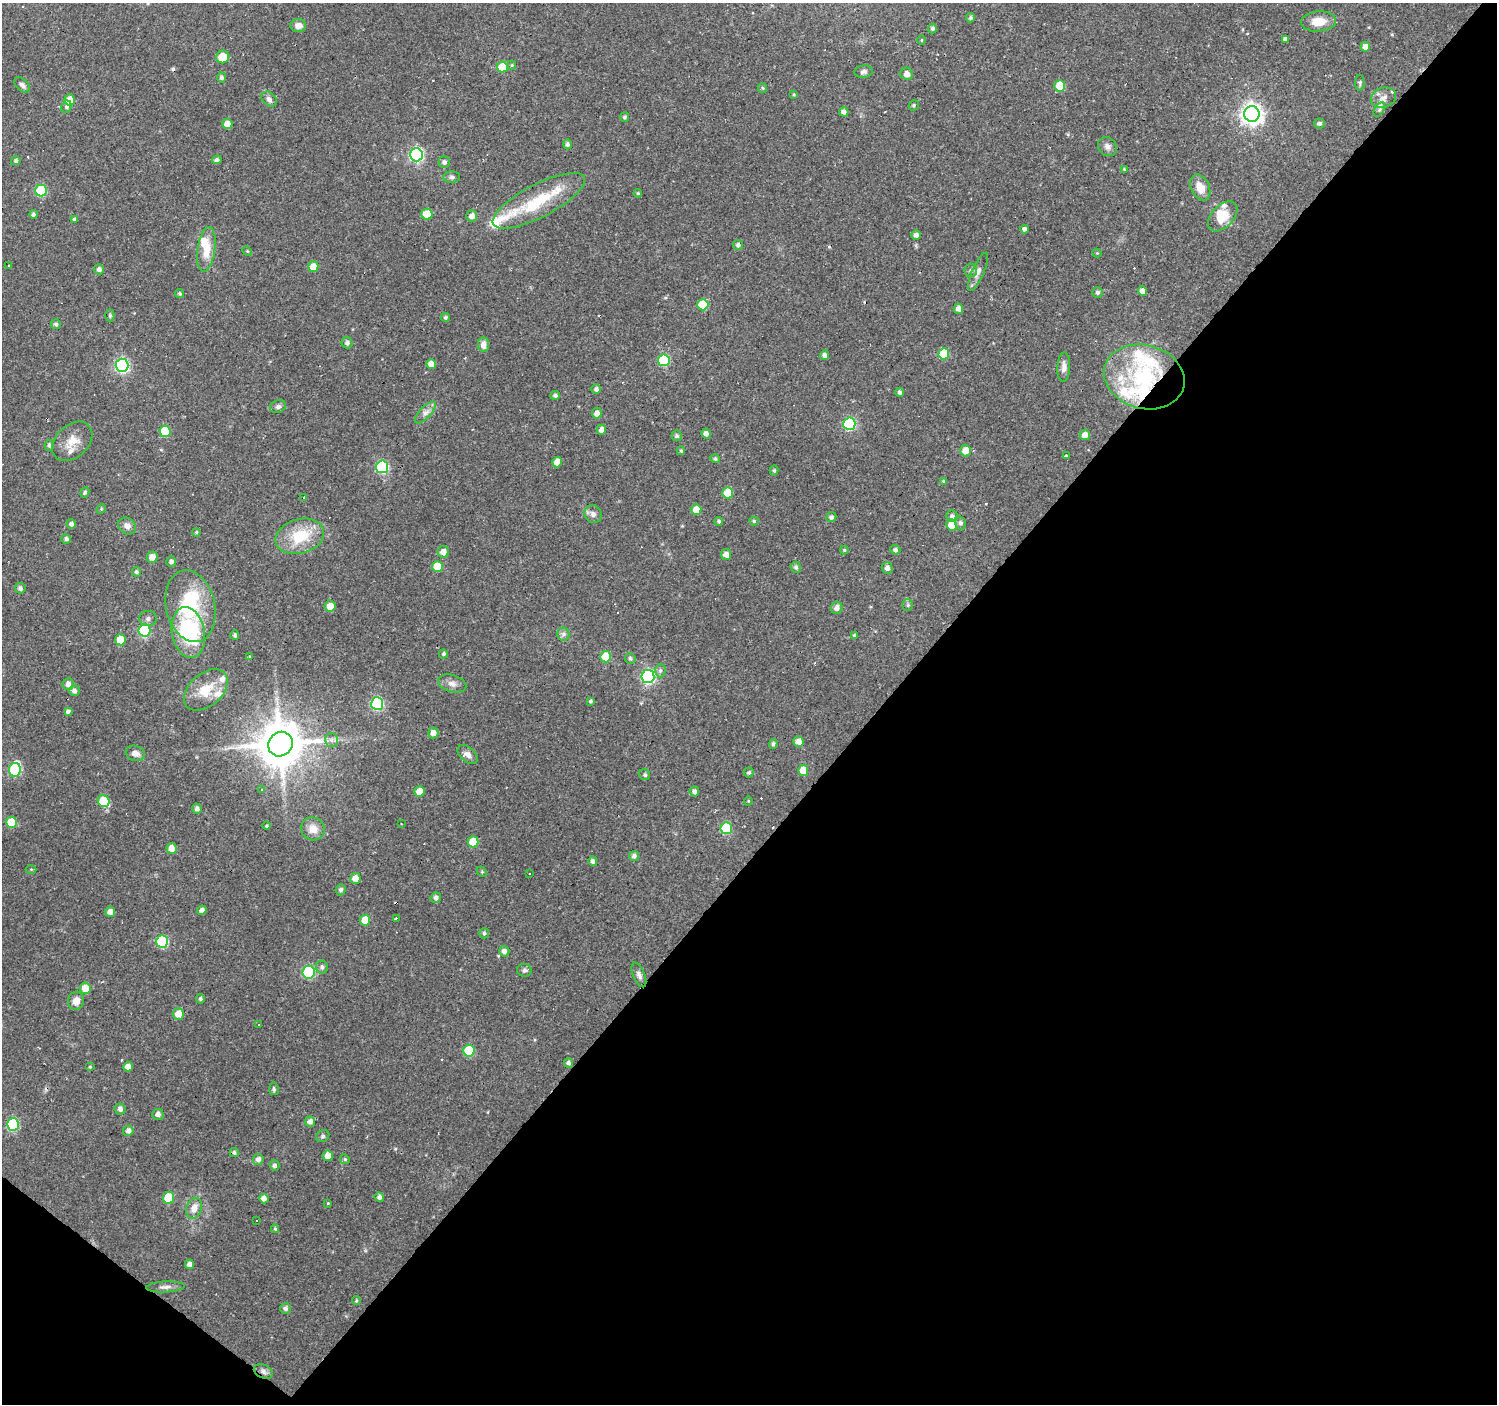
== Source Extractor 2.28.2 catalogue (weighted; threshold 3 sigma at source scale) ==
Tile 15 of 4 x 4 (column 3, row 4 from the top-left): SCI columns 2993-4487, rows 170-1571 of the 5985 x 6013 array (HDU 1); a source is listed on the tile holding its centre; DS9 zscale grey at full resolution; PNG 1499 x 1406 px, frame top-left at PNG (2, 3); each listed source drawn as its Kron ellipse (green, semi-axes under 4 px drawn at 4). Shown black and unused: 43% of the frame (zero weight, under 2 of 3 exposures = <1% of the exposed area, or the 3 px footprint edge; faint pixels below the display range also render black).
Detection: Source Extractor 2.28.2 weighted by HDU 2 'WHT'; one run over the whole footprint, this tile lists its part. Background 0.137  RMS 0.0061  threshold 0.0273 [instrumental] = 3 sigma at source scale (4.5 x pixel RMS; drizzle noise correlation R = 1.50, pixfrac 1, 0.0396/0.0396 arcsec/px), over >= 5 px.
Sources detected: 254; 2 inside a brighter object's white glare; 14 cosmic-ray / hot-pixel residue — neither listed nor drawn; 14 inside a brighter listed object's ellipse — not listed separately; the other 224 listed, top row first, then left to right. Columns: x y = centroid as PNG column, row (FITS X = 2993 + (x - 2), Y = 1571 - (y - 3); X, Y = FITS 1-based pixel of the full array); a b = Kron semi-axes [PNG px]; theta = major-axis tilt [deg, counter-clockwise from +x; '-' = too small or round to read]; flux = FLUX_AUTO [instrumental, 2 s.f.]
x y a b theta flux
971 18 4 4 - 1.1
1318 21 17 10 3 9.8
298 25 8 6 -3 3.8
932 29 5 4 - 1.5
1285 39 4 4 - 2.5
921 40 4 3 - 0.5
1365 47 5 5 - 4.1
223 57 6 6 - 10
512 65 4 4 - 0.66
502 67 5 5 - 16
864 72 9 6 7 1.8
907 74 6 6 - 3.2
221 77 5 4 - 1.5
1360 83 8 5 -89 1
22 85 9 6 -45 2
1060 86 5 5 - 18
763 88 5 4 - 0.81
794 94 4 3 - 0.69
1383 98 13 9 21 4.3
269 99 8 6 -39 2.4
70 100 5 5 - 12
914 105 5 5 - 1
66 107 6 5 - 1.5
1379 110 8 4 59 1.3
844 112 5 4 - 2.5
1252 114 8 7 - 410
625 117 5 4 - 1.3
227 124 5 5 - 5.1
1319 124 5 5 - 1.8
567 144 5 4 - 1.6
1107 146 10 8 -45 2.7
416 155 6 6 - 110
217 160 5 4 - 1.8
16 161 5 4 - 1.5
444 162 5 5 - 2.1
1124 169 4 4 - 0.73
452 177 8 5 -1 1.6
1200 188 14 9 -65 7.5
41 190 6 5 - 45
638 193 4 3 - 0.68
539 201 51 16 27 33
33 214 4 4 - 1.4
427 214 5 5 - 16
472 216 5 5 - 3.7
1223 216 18 11 46 11
74 219 4 4 - 1.2
1024 229 4 4 - 3.8
916 235 5 4 - 2.6
738 245 5 5 - 2
206 249 22 9 82 11
247 251 5 4 - 0.61
1097 253 4 4 - 0.56
9 265 3 2 - 1.1
313 267 5 5 - 8.2
99 269 5 5 - 2.1
971 270 6 6 - 1.8
978 272 21 6 66 3.4
1142 291 5 4 - 3.8
1098 292 5 5 - 1.7
180 293 4 4 - 1
703 305 6 5 - 23
958 309 5 4 - 3
110 316 6 4 -89 0.83
445 317 4 4 - 1
56 324 5 4 - 1.3
347 343 6 5 - 1.9
483 345 7 5 -86 3.6
944 354 5 5 - 27
824 355 5 4 - 2.3
664 360 6 6 - 41
431 364 5 4 - 5.2
122 365 6 6 - 120
1064 367 15 6 87 3.3
1144 377 41 31 -16 64
596 389 5 5 - 1.9
900 392 4 4 - 1.5
555 395 5 4 - 1.5
278 407 8 6 23 1.9
425 413 14 5 46 3.1
597 413 5 5 - 4
849 424 6 6 - 69
601 430 5 4 - 3.9
165 431 6 5 - 25
706 434 5 4 - 2.6
1085 435 5 5 - 4.1
677 436 5 5 - 1.5
72 441 23 16 43 10
49 445 5 5 - 1.6
681 451 4 3 - 0.84
966 451 6 5 - 7.1
1067 455 3 3 - 4.2
715 459 4 4 - 1.2
557 462 5 5 - 6.5
382 467 6 6 - 69
774 470 5 4 - 0.96
944 481 3 3 - 4.9
85 492 5 4 - 1.2
728 493 5 5 - 13
303 498 3 3 - 1.6
101 509 5 4 - 0.65
696 510 5 5 - 8.3
593 514 9 8 - 2.7
952 516 6 5 - 1.9
831 517 5 5 - 1.6
719 521 4 4 - 1.2
754 521 5 4 - 0.96
960 523 6 5 - 1.9
71 524 5 4 - 1.9
952 525 5 5 - 9.5
127 526 9 7 -41 3.1
196 532 4 3 - 0.78
300 536 25 17 16 23
66 539 5 4 - 1.5
844 550 4 4 - 0.63
895 550 5 4 - 1.7
443 552 6 5 - 4.4
726 555 5 5 - 3.8
152 557 5 5 - 5.1
171 562 5 5 - 2
437 567 5 5 - 14
796 567 6 5 - 1.8
887 568 5 5 - 2.4
136 572 5 4 - 1.3
20 588 5 5 - 1.7
908 605 6 5 - 1
190 606 36 24 -77 43
330 606 5 5 - 6.2
837 608 6 5 - 3.3
148 619 9 7 4 2.1
144 630 6 6 - 52
188 632 26 16 -79 57
563 634 6 6 - 1.8
235 635 5 4 - 1.3
854 635 4 4 - 0.76
120 640 5 5 - 14
443 654 4 4 - 1.1
249 656 3 2 - 0.76
606 657 5 5 - 16
630 658 5 5 - 1.4
660 670 7 5 89 1.4
648 677 6 6 - 110
68 684 6 5 - 3
452 684 14 8 -17 3.7
206 690 25 16 41 15
74 691 5 5 - 2.2
590 701 4 3 - 1.1
377 703 6 6 - 75
68 712 4 3 - 7.6
433 733 5 5 - 4.1
331 740 7 6 - 1.9
798 742 5 5 - 4.5
280 744 13 12 - 2600
773 744 5 4 - 1.2
135 753 10 7 -21 3.6
468 755 12 7 -42 3.1
15 770 7 6 - 49
803 770 5 5 - 8.9
749 772 5 5 - 1.2
645 775 6 5 - 1.3
261 790 3 3 - 5.2
694 791 5 5 - 2.3
419 792 5 5 - 7.9
104 801 6 5 - 23
748 801 5 3 - 0.46
197 809 5 5 - 2.2
12 822 6 5 - 18
401 824 3 2 - 0.45
267 826 4 4 - 0.73
726 828 6 5 - 36
313 829 12 11 - 6.4
473 842 5 5 - 15
171 848 5 5 - 5.8
634 856 5 5 - 2
593 861 5 4 - 1.8
31 869 5 3 - 0.61
482 872 6 4 -44 0.72
529 874 3 3 - 1.7
355 878 5 5 - 4.9
341 890 5 5 - 1.7
436 898 5 5 - 1.9
202 910 5 4 - 2.3
110 912 5 5 - 3.7
396 918 3 2 - 2.1
365 920 5 5 - 9.9
484 933 5 5 - 1.2
162 942 6 6 - 48
504 951 5 5 - 2.4
322 967 6 6 - 1.7
524 970 7 6 - 1.5
309 972 6 6 - 51
639 975 13 5 -68 2.5
85 988 5 5 - 9
200 999 4 4 - 1.2
76 1001 9 8 - 4.6
178 1014 6 5 - 6
259 1024 2 2 - 0.43
469 1051 6 5 - 27
568 1063 5 4 - 1.5
90 1067 5 3 - 0.5
128 1067 5 4 - 4.5
274 1089 6 5 - 1.3
120 1109 5 5 - 2
158 1114 5 5 - 2.7
310 1122 5 5 - 2.7
13 1124 6 6 - 52
128 1131 5 5 - 2.8
323 1136 7 5 34 1.2
234 1152 4 4 - 1.2
328 1156 5 5 - 4.2
258 1159 5 5 - 2.6
345 1159 5 4 - 0.92
275 1166 5 4 - 1.7
379 1197 5 4 - 2.2
169 1198 6 5 - 24
264 1199 5 4 - 3.4
328 1203 3 3 - 0.44
194 1208 11 8 72 5.3
257 1221 3 2 - 0.57
275 1229 4 4 - 0.87
190 1264 5 4 - 2.6
165 1287 19 5 3 2.9
356 1301 4 3 - 0.65
286 1309 5 5 - 1.7
263 1372 10 6 -25 2.3
Overlapping masked pixels (flux is a lower limit): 3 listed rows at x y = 1144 377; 280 744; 263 1372